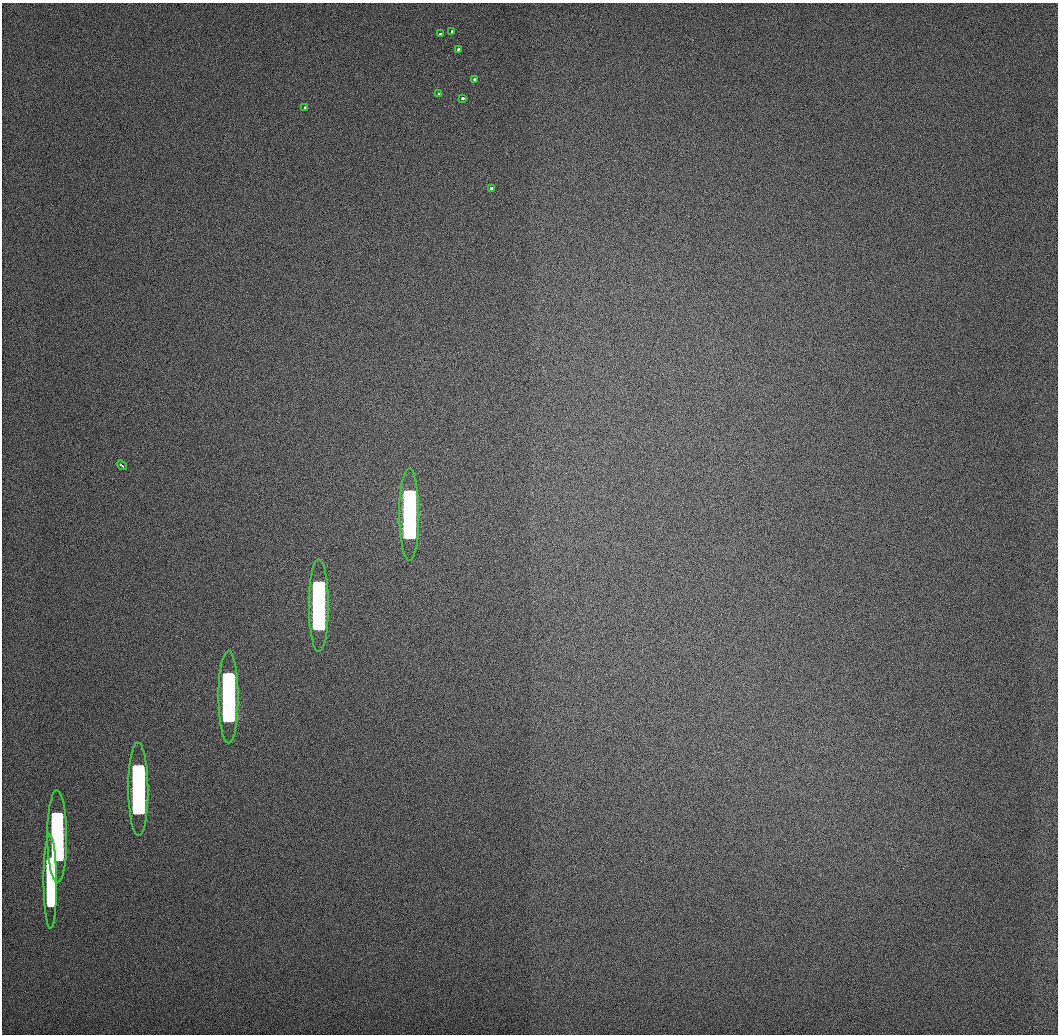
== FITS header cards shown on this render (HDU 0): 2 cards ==
NAXIS1  =                 1056 / Length of Axis 1 (Serial)
NAXIS2  =                 1032 / Length of Axis 2 (Parallel)

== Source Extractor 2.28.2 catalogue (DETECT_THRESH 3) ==
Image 1056 x 1032 px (HDU 0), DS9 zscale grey, 1 PNG px = 1 image px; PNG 1060 x 1036 px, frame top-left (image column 1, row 1032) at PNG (2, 3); each listed source drawn as its Kron ellipse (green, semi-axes under 4 px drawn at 4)
Background 506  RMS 3.3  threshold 9.78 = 3 sigma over >= 5 px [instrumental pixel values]
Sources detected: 15; all 15 listed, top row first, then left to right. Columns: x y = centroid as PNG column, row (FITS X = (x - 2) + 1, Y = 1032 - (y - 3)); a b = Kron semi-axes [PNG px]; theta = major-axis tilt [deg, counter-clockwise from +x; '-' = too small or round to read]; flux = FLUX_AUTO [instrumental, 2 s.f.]
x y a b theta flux
452 31 3 3 - 710
440 34 3 3 - 760
458 49 3 3 - 1000
474 79 3 3 - 1300
439 94 3 3 - 1300
462 98 3 3 - 1300
305 108 3 3 - 1200
491 188 3 3 - 1600
122 465 5 3 - 2400
409 514 46 10 -90 980000
319 606 46 10 -90 900000
228 697 46 10 -90 750000
138 789 46 10 -90 570000
57 836 46 10 -90 340000
50 882 47 6 -89 170000